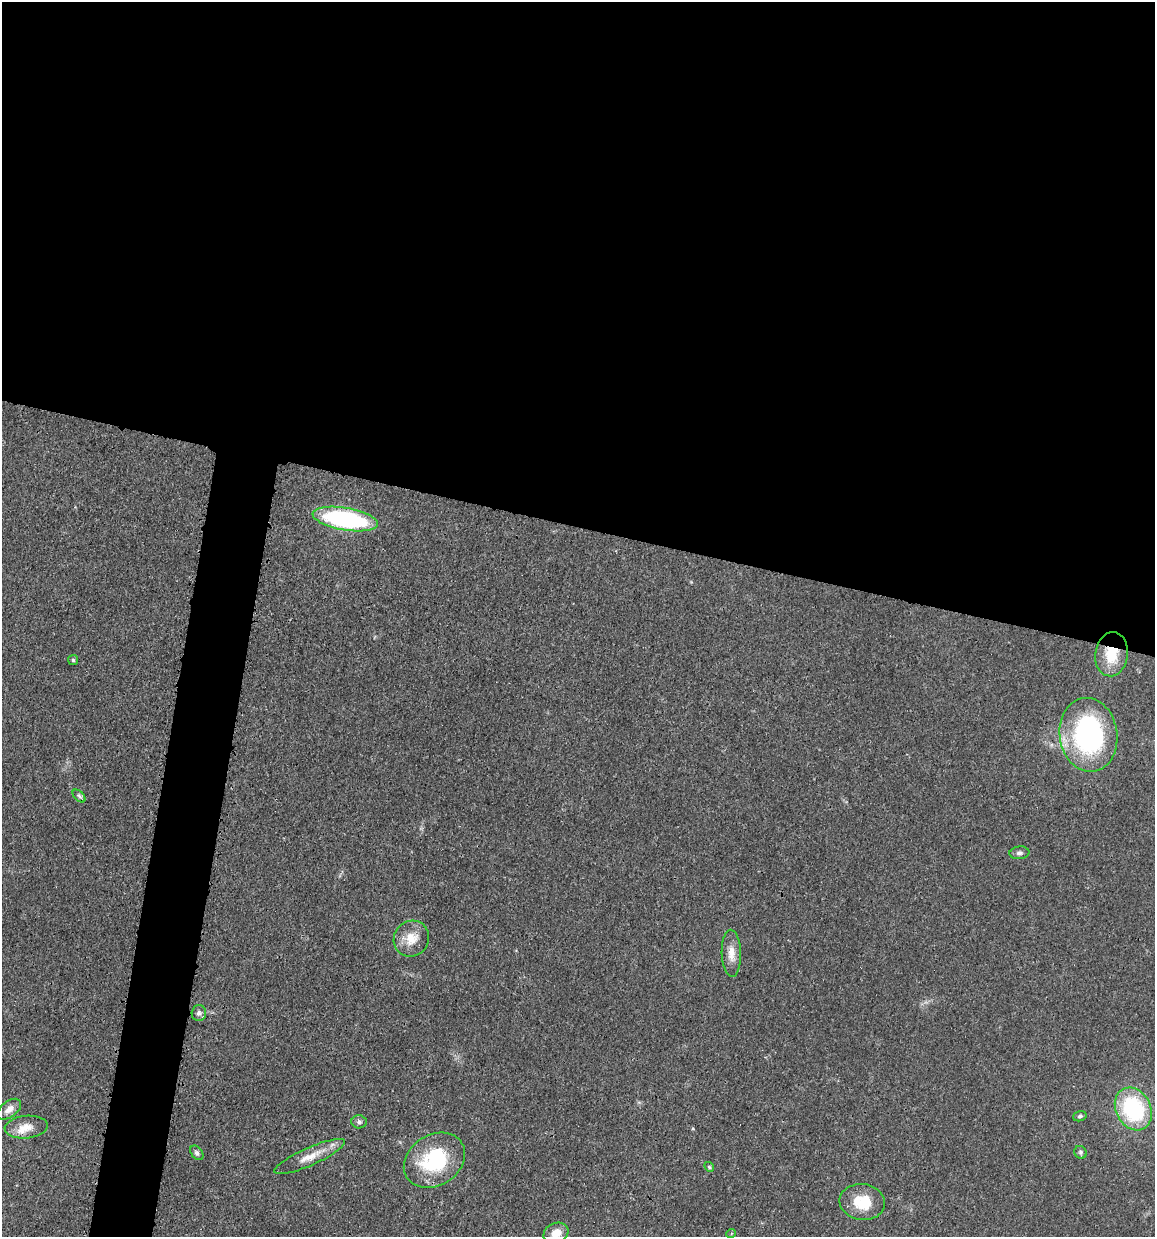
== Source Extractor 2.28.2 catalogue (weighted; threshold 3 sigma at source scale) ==
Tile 3 of 4 x 4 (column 3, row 1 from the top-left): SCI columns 2551-3703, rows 3711-4945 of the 4983 x 4952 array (HDU 1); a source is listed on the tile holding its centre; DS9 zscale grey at full resolution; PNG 1157 x 1239 px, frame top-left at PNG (2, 2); each listed source drawn as its Kron ellipse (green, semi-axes under 4 px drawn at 4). Shown black and unused: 46% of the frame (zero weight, under 3 of 4 exposures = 1% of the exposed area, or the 3 px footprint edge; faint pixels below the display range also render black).
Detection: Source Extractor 2.28.2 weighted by HDU 2 'WHT'; one run over the whole footprint, this tile lists its part. Background 0.0209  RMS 0.0023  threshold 0.0103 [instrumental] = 3 sigma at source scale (4.5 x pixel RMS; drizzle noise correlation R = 1.50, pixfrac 1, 0.05/0.05 arcsec/px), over >= 5 px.
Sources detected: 22; all 22 listed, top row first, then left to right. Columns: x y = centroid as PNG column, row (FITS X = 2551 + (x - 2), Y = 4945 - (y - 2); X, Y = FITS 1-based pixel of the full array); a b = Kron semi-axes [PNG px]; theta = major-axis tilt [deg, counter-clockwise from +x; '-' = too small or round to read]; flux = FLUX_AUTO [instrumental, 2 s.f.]
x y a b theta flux
345 519 33 11 -10 36
1111 654 22 16 82 6.9
73 660 5 5 - 0.36
1088 735 37 29 -82 42
79 796 8 4 -45 0.49
1019 853 10 6 6 0.73
411 939 18 17 - 4
731 953 23 9 -88 2.8
199 1013 8 7 - 0.79
9 1109 14 8 37 1.7
1133 1109 22 17 -62 23
1080 1116 7 5 19 0.44
359 1122 7 6 - 0.61
26 1127 21 11 5 3.3
1080 1152 6 6 - 0.45
197 1153 8 5 -51 0.62
310 1157 38 9 24 3.8
434 1160 32 25 32 17
709 1167 5 4 - 0.34
862 1202 23 18 -8 6.7
556 1233 13 10 26 2.9
731 1234 5 3 - 0.27
Overlapping masked pixels (flux is a lower limit): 1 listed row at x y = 1111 654
Isophote crosses this tile's border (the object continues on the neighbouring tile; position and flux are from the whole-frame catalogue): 1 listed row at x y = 556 1233